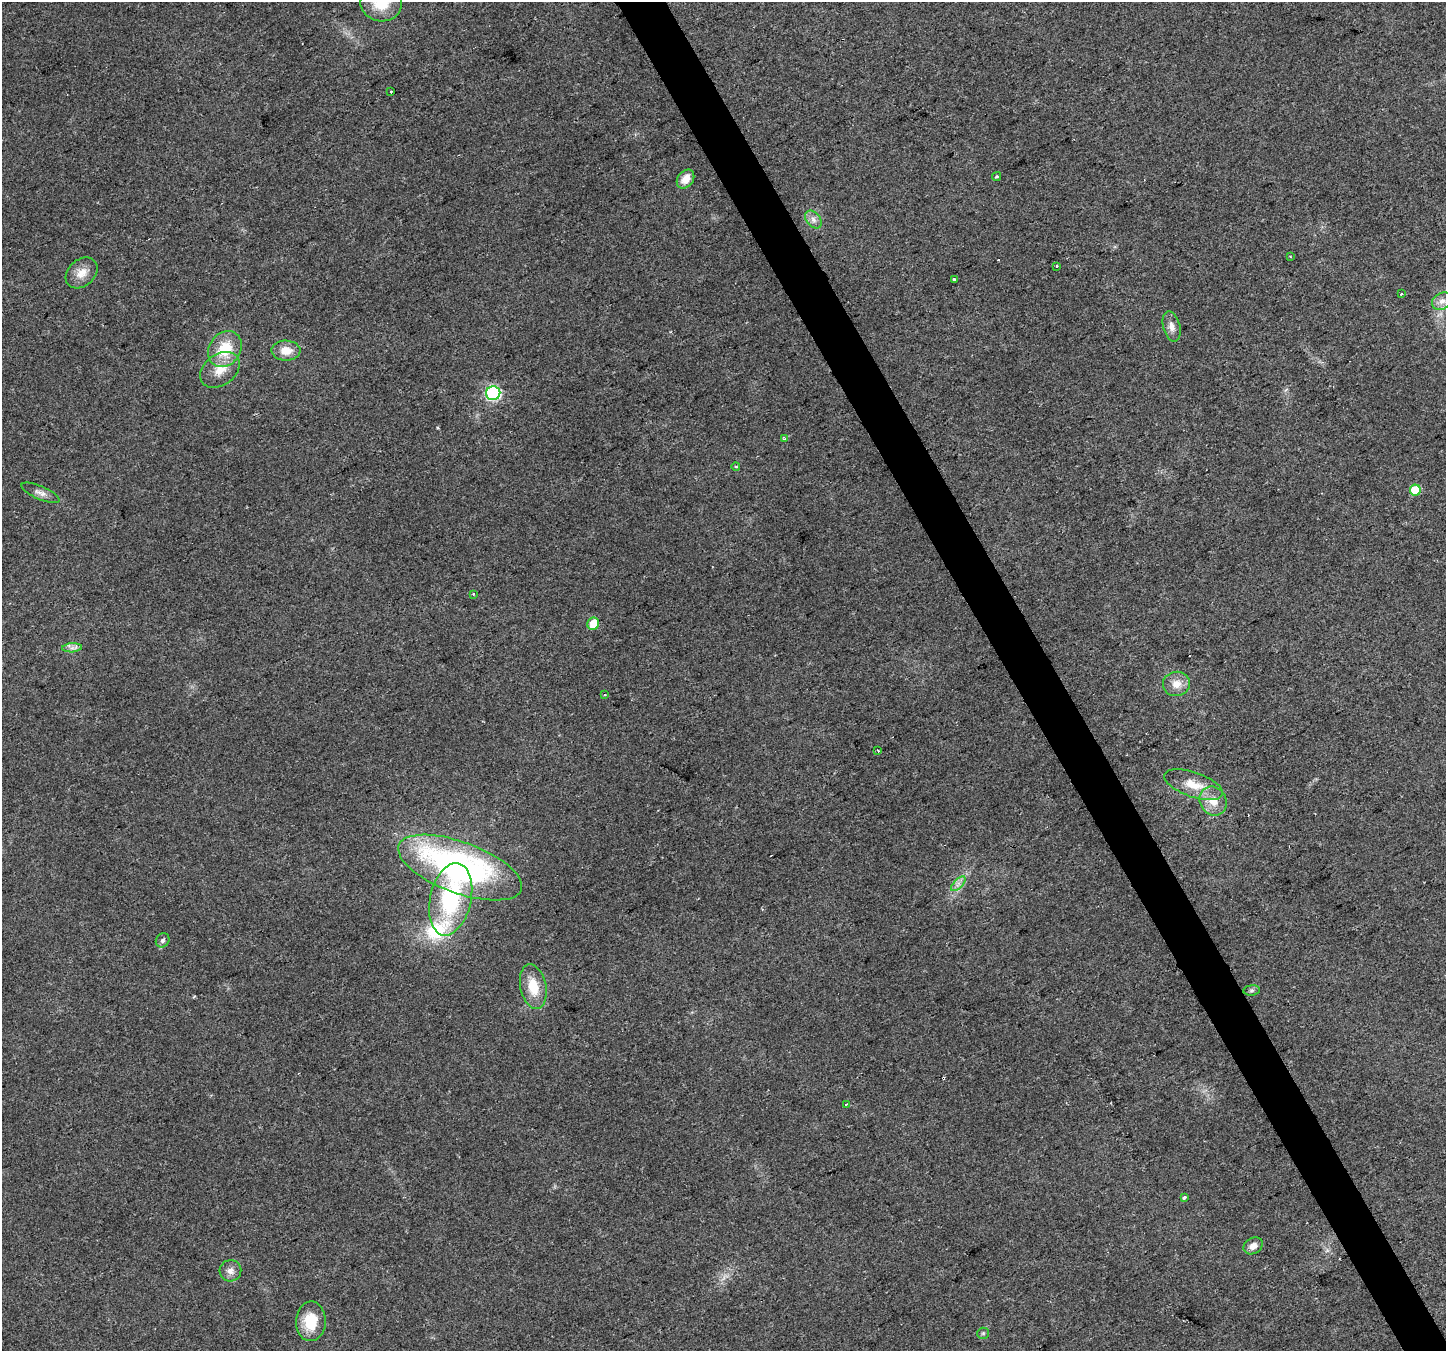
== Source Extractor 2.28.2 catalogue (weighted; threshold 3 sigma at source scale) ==
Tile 6 of 4 x 4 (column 2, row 2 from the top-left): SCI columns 1447-2890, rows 2862-4210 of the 5778 x 5662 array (HDU 1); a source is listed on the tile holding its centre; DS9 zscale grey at full resolution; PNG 1448 x 1353 px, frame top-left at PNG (2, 2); each listed source drawn as its Kron ellipse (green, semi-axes under 4 px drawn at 4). Shown black and unused: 3% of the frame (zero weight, under 2 of 3 exposures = <1% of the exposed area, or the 3 px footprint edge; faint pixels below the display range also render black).
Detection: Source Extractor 2.28.2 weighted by HDU 2 'WHT'; one run over the whole footprint, this tile lists its part. Background 0.0769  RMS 0.0073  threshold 0.0329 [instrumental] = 3 sigma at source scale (4.5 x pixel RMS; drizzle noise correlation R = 1.50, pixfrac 1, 0.0396/0.0396 arcsec/px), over >= 5 px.
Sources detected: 46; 5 cosmic-ray / hot-pixel residue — neither listed nor drawn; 1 inside a brighter listed object's ellipse — not listed separately; the other 40 listed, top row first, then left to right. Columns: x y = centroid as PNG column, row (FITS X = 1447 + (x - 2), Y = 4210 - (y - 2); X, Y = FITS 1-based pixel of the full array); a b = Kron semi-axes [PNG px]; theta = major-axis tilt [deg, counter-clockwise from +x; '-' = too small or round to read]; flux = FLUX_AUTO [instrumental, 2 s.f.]
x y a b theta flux
381 3 21 18 -9 23
391 92 3 3 - 1.8
997 176 5 4 - 0.95
686 179 10 7 52 8.4
813 220 10 7 -51 3.6
1290 257 3 2 - 0.68
1056 266 3 2 - 0.79
82 273 18 13 42 9
954 279 3 3 - 3.1
1401 293 3 3 - 2.2
1442 301 10 8 30 4.6
1172 326 15 8 -76 5.1
225 349 19 15 56 24
286 351 14 10 -1 9.3
220 370 22 15 37 13
493 393 7 7 - 110
784 439 3 3 - 2.1
736 467 4 3 - 0.64
1415 490 5 5 - 17
40 493 20 6 -23 4.4
473 594 3 3 - 0.86
593 624 6 5 - 13
72 648 10 4 3 2.5
1176 684 13 12 - 8.2
605 695 4 3 - 1.2
878 750 3 3 - 5.4
1194 785 31 12 -19 15
1213 801 15 13 -59 11
460 868 65 25 -20 220
958 884 9 4 45 2.7
451 899 37 20 77 72
163 940 7 6 - 1.8
533 987 23 13 -78 17
1252 990 8 5 7 1.5
846 1104 3 2 - 1.2
1184 1197 4 3 - 3.2
1253 1246 10 7 30 4.9
230 1271 11 10 - 4.5
311 1321 20 15 88 22
983 1333 6 5 - 1.2
Isophote crosses this tile's border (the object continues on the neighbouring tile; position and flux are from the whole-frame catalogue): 1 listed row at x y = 381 3